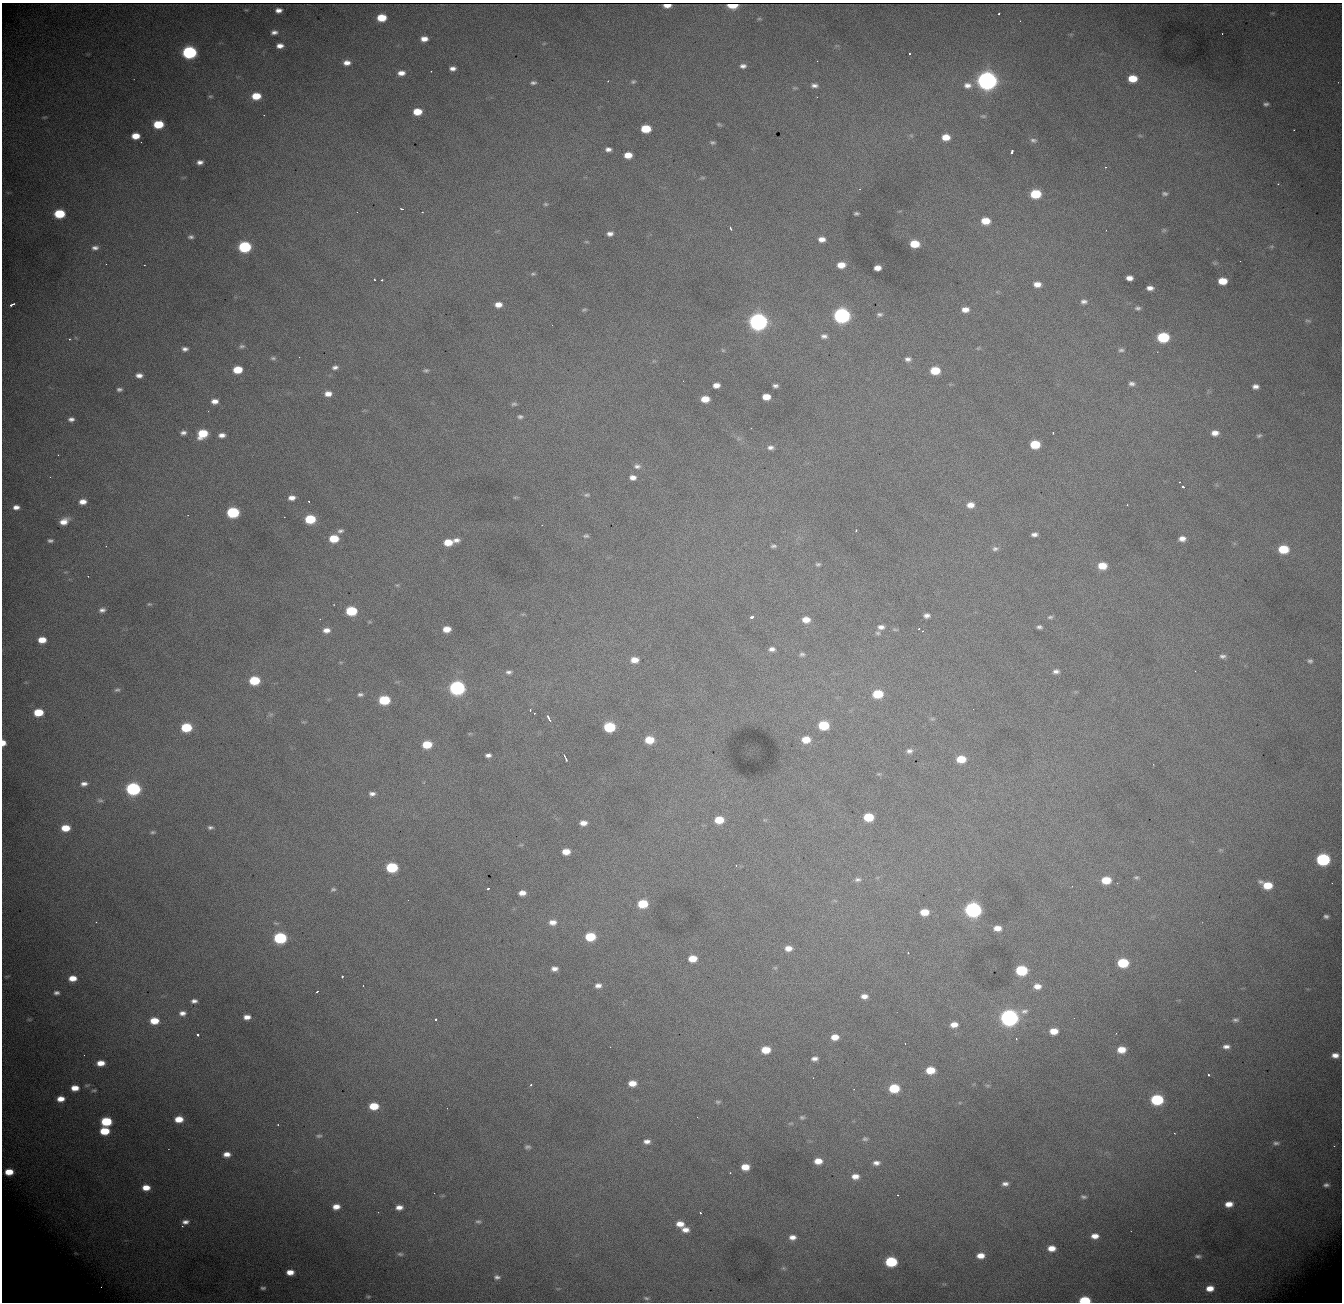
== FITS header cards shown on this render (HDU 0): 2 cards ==
NAXIS1  = 1340
NAXIS2  = 1300

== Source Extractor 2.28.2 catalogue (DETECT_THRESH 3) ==
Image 1340 x 1300 px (HDU 0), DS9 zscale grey, 1 PNG px = 1 image px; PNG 1344 x 1304 px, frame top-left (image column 1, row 1300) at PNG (2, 3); no overlay
Background 1630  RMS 20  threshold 60.1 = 3 sigma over >= 5 px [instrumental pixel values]
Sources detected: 331; all 331 listed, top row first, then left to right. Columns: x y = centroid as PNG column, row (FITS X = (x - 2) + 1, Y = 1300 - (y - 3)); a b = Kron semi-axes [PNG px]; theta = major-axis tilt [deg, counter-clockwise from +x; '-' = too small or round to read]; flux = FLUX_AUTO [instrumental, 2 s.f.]
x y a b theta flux
732 5 7 4 -1 4.0e+04
667 6 7 3 2 3.9e+03
278 10 6 4 3 7.1e+03
999 14 3 2 - 1.6e+03
382 18 7 5 2 3.5e+04
759 19 7 4 -7 1.7e+03
274 32 6 4 9 5.1e+03
424 39 6 5 - 1.0e+04
544 43 6 4 19 1.5e+03
280 46 6 4 3 8.5e+03
189 52 8 6 1 2.7e+05
909 54 3 3 - 3.6e+03
347 63 7 5 3 8.9e+03
743 66 8 6 4 5.4e+03
452 68 6 4 1 6.2e+03
431 71 2 2 - 3.7e+03
401 73 8 6 4 9.8e+03
1132 78 7 6 - 2.7e+04
608 81 3 2 - 1.1e+03
987 81 9 7 0 1.1e+06
633 82 6 5 - 2.6e+03
533 83 8 5 6 3.5e+03
814 85 8 5 -4 5.1e+03
967 85 11 8 -1 9.9e+03
794 88 6 4 9 1.9e+03
210 96 6 4 1 2.1e+03
256 96 7 6 - 3.1e+04
817 97 2 2 - 6.6e+02
1266 104 7 5 8 3.4e+03
417 112 7 5 1 2.6e+04
983 116 8 5 -9 2.6e+03
44 117 6 3 0 1.6e+03
158 124 7 6 - 5.0e+04
719 124 7 4 -20 2.0e+03
646 129 7 6 - 4.2e+04
911 135 6 4 -19 1.6e+03
135 136 7 5 1 1.9e+04
1140 136 6 4 -19 1.7e+03
946 137 7 5 1 1.8e+04
1033 140 9 6 -9 4.2e+03
141 142 2 2 - 6.8e+02
713 142 7 4 -10 2.6e+03
608 149 6 4 -2 5.6e+03
1012 151 4 3 - 7.2e+03
628 155 7 5 1 1.7e+04
200 162 6 4 7 5.8e+03
1106 167 4 3 - 1.0e+03
702 178 8 4 -8 1.9e+03
1278 184 3 2 - 8.5e+02
1035 194 8 6 2 6.0e+04
1165 194 8 6 -2 3.6e+03
545 204 6 4 -14 2.1e+03
402 209 3 2 - 1.3e+03
357 212 2 2 - 3.2e+03
422 212 2 2 - 9.6e+02
856 213 5 3 - 2.6e+03
59 214 8 6 1 6.4e+04
985 221 8 7 - 2.4e+04
730 228 3 3 - 3.6e+03
1164 230 7 5 27 2.6e+03
610 234 7 6 - 6.0e+03
191 237 7 4 -6 3.3e+03
822 239 7 5 -2 9.4e+03
586 242 7 3 -8 1.5e+03
915 244 7 6 - 3.3e+04
1272 246 7 4 0 1.9e+03
245 247 8 6 3 1.4e+05
95 248 8 6 9 5.7e+03
1240 261 2 2 - 7.0e+02
106 264 2 2 - 2.0e+03
841 265 7 5 4 1.6e+04
877 268 6 5 - 1.0e+04
533 274 7 4 8 2.3e+03
1129 278 6 5 - 8.4e+03
374 279 3 3 - 2.4e+03
382 280 3 2 - 1.8e+03
1222 281 7 6 - 2.7e+04
1037 284 7 5 -3 1.1e+04
1150 288 6 4 -1 7.0e+03
1084 301 8 6 3 4.5e+03
12 304 5 3 - 6.5e+03
498 305 8 6 2 1.1e+04
1138 308 7 4 5 3.2e+03
965 309 9 6 -2 1.1e+04
584 310 6 4 21 2.2e+03
880 314 8 5 6 3.3e+03
842 316 8 7 - 4.5e+05
1308 321 9 3 -5 2.5e+03
758 322 9 7 0 7.8e+05
824 336 9 6 -1 4.9e+03
1163 337 8 6 1 9.7e+04
69 339 3 2 - 1.8e+03
242 346 8 6 -2 3.5e+03
978 348 6 4 44 1.5e+03
185 349 7 5 1 5.0e+03
723 350 5 4 - 1.5e+03
1121 350 7 5 1 3.0e+03
299 357 2 2 - 5.6e+02
273 358 8 5 -1 2.8e+03
908 359 7 5 0 4.9e+03
335 367 7 5 7 4.5e+03
238 370 7 5 4 3.3e+04
426 370 6 5 - 2.6e+03
935 371 7 6 - 3.7e+04
139 375 6 5 - 7.2e+03
1132 384 8 5 -2 4.2e+03
716 385 6 5 - 9.1e+03
775 386 5 4 - 3.7e+03
1255 386 6 5 - 6.1e+03
119 389 6 4 0 3.5e+03
328 394 8 6 3 1.0e+04
766 397 7 5 -2 1.7e+04
705 399 7 5 0 2.0e+04
215 401 7 5 -1 8.9e+03
514 404 8 5 1 3.0e+03
520 417 7 5 -9 3.2e+03
71 419 7 5 8 5.3e+03
183 433 6 5 - 4.8e+03
1053 433 2 2 - 9.6e+02
1215 433 7 5 3 1.0e+04
203 434 8 7 - 4.4e+04
222 435 7 5 6 7.2e+03
1259 436 6 4 16 2.5e+03
1035 444 7 6 - 4.4e+04
770 447 8 6 -1 5.2e+03
58 455 2 2 - 1.1e+03
637 466 10 7 -3 5.5e+03
633 477 8 6 -9 7.9e+03
1180 482 2 2 - 1.3e+03
1182 487 3 3 - 3.5e+03
587 495 8 4 5 2.7e+03
515 497 6 4 18 1.5e+03
292 498 7 5 6 8.8e+03
309 501 3 2 - 1.4e+03
83 502 7 5 2 1.0e+04
970 505 8 6 7 1.1e+04
1127 505 3 3 - 1.2e+03
16 507 7 5 3 7.4e+03
233 512 8 6 3 1.2e+05
310 519 7 6 - 6.0e+04
64 521 9 6 28 1.4e+04
856 530 3 3 - 2.6e+03
340 531 8 5 9 3.7e+03
1034 534 6 4 5 5.1e+03
586 536 7 5 3 2.7e+03
1182 538 7 5 4 8.3e+03
334 539 7 6 - 3.4e+04
456 540 8 6 -4 6.6e+03
50 541 5 3 - 3.2e+03
448 542 8 6 4 2.3e+04
773 546 6 4 8 2.8e+03
995 549 9 6 13 4.6e+03
1283 549 8 6 0 4.6e+04
818 564 6 4 7 2.6e+03
1102 566 8 6 -2 2.4e+04
397 585 6 3 -17 1.6e+03
149 604 5 4 - 1.7e+03
102 610 8 6 3 4.8e+03
351 611 8 6 -1 6.9e+04
523 614 6 4 18 1.6e+03
927 615 6 5 - 5.4e+03
752 617 4 3 - 8.3e+03
1050 617 7 4 8 2.4e+03
806 620 8 6 -3 1.5e+04
881 627 8 5 -1 5.7e+03
1039 627 5 4 - 3.3e+03
447 629 7 5 3 1.6e+04
918 629 4 3 - 1.8e+03
326 630 8 6 5 9.0e+03
878 633 7 5 -15 2.6e+03
42 640 7 6 - 1.9e+04
772 649 9 6 4 6.0e+03
802 654 7 6 - 3.4e+03
1222 656 8 5 3 4.0e+03
634 660 8 6 3 1.3e+04
1310 661 6 5 - 2.9e+03
1056 671 7 5 3 5.0e+03
1195 671 2 2 - 5.3e+02
508 672 7 5 -8 4.2e+03
254 680 8 6 3 5.9e+04
457 688 8 7 - 3.6e+05
117 690 7 5 7 3.0e+03
360 694 7 4 1 3.4e+03
878 694 8 6 5 4.5e+04
384 700 8 6 1 7.4e+04
530 710 3 3 - 1.5e+03
38 712 7 5 3 3.8e+04
271 714 7 4 19 2.6e+03
549 718 7 3 -61 5.8e+03
932 719 6 5 - 2.1e+03
303 722 8 3 -5 1.5e+03
824 725 8 6 0 6.1e+04
186 727 8 6 4 6.7e+04
609 727 8 6 1 8.4e+04
649 740 8 6 2 3.0e+04
806 740 8 6 1 2.1e+04
3 743 5 4 - 1.1e+04
427 744 7 6 - 3.6e+04
909 751 8 7 - 5.3e+03
488 755 6 4 6 4.9e+03
565 758 7 3 -66 4.2e+03
961 759 8 6 0 2.9e+04
879 774 6 4 -1 1.8e+03
84 784 7 5 4 5.8e+03
133 789 8 6 1 2.7e+05
372 794 7 5 3 5.3e+03
100 800 8 4 -6 2.5e+03
868 817 7 6 - 4.5e+04
719 820 8 6 2 3.1e+04
583 823 7 5 0 9.2e+03
210 827 7 4 -1 3.4e+03
65 828 7 6 - 2.5e+04
153 832 7 4 2 2.3e+03
521 845 6 4 18 1.6e+03
566 852 7 5 2 1.7e+04
1323 859 8 7 - 1.9e+05
736 865 3 2 - 1.2e+03
392 867 8 6 0 9.3e+04
1136 877 6 5 - 2.5e+03
858 879 9 6 6 4.4e+03
1106 880 8 6 3 3.1e+04
1117 883 3 3 - 1.4e+03
1267 885 10 6 -18 3.2e+04
488 888 3 3 - 2.7e+03
333 889 7 5 16 2.7e+03
522 893 6 5 - 9.4e+03
643 904 8 6 5 4.7e+04
973 910 8 7 - 4.5e+05
924 912 7 5 1 2.3e+04
1326 916 5 4 - 3.6e+03
96 922 3 3 - 1.0e+03
553 922 9 6 1 1.0e+04
997 928 8 6 -2 1.2e+04
590 937 7 6 - 5.2e+04
280 938 8 6 1 1.5e+05
788 948 7 6 - 1.0e+04
908 953 3 2 - 8.7e+02
692 958 8 6 1 2.1e+04
1123 963 8 6 0 6.9e+04
775 968 5 5 - 1.7e+03
554 969 7 5 0 7.0e+03
1021 970 8 6 1 9.1e+04
7 976 8 3 13 1.7e+03
342 976 3 3 - 3.6e+03
73 978 7 5 3 1.6e+04
598 986 7 5 9 6.4e+03
1037 986 8 6 -1 1.1e+04
317 991 3 2 - 1.6e+03
56 993 6 4 -2 4.0e+03
864 996 7 5 -2 7.9e+03
194 1001 7 5 4 5.3e+03
1024 1011 10 6 14 5.4e+03
182 1013 8 6 -2 7.2e+03
247 1017 6 4 3 8.9e+03
1009 1018 9 7 1 6.5e+05
29 1019 6 4 -1 1.5e+03
436 1020 3 3 - 3.9e+03
1236 1020 8 5 -5 3.6e+03
154 1021 8 6 0 2.6e+04
954 1025 7 5 7 1.2e+04
1054 1031 7 5 1 1.7e+04
198 1035 3 3 - 4.5e+03
835 1037 7 6 - 1.5e+04
1016 1039 3 3 - 9.6e+02
610 1047 2 2 - 5.9e+02
1226 1047 8 5 4 6.2e+03
766 1050 7 6 - 2.5e+04
1121 1050 8 6 3 2.0e+04
1335 1055 7 5 0 9.3e+03
814 1059 7 5 8 5.7e+03
101 1063 8 5 4 1.5e+04
930 1070 7 6 - 2.8e+04
1208 1074 3 3 - 2.5e+03
632 1083 7 6 - 1.6e+04
531 1085 3 2 - 3.1e+03
987 1085 6 4 -18 1.7e+03
75 1088 8 6 0 1.5e+04
894 1088 8 6 1 5.4e+04
854 1089 3 2 - 1.1e+03
94 1090 7 4 9 2.4e+03
61 1099 7 5 7 1.4e+04
1157 1100 8 6 0 1.2e+05
718 1102 7 4 0 2.2e+03
374 1106 8 6 1 3.4e+04
802 1117 7 6 - 2.9e+03
179 1119 8 6 2 2.2e+04
106 1121 8 6 2 6.4e+04
104 1131 7 6 - 3.7e+04
319 1136 8 5 8 2.8e+03
865 1139 9 6 -6 3.7e+03
647 1141 7 5 1 6.8e+03
1276 1143 9 5 0 4.1e+03
1334 1146 2 2 - 8.0e+02
527 1147 7 4 -3 3.0e+03
227 1154 7 5 0 1.0e+04
818 1161 8 6 0 1.5e+04
876 1163 9 6 3 6.7e+03
745 1167 7 5 1 1.9e+04
9 1172 7 5 2 2.3e+04
855 1176 9 6 1 1.1e+04
1005 1184 7 4 2 5.3e+03
1326 1185 5 4 - 3.4e+03
146 1188 8 6 -2 1.6e+04
434 1193 2 2 - 5.0e+02
898 1195 2 2 - 7.8e+02
1084 1197 7 4 -11 3.1e+03
1229 1204 8 6 8 1.4e+04
336 1207 7 5 9 1.1e+04
399 1207 6 4 5 8.4e+03
700 1213 3 2 - 2.2e+03
478 1221 7 5 -7 2.8e+03
185 1222 8 5 4 6.4e+03
680 1224 8 6 -8 1.3e+04
685 1230 8 6 -5 9.7e+03
1095 1236 7 5 3 1.1e+04
792 1237 8 6 3 8.6e+03
1051 1248 7 5 0 1.4e+04
76 1253 7 4 -20 2.1e+03
400 1254 8 4 -7 2.8e+03
980 1256 8 6 3 1.4e+04
1198 1256 8 5 -4 3.6e+03
891 1262 8 6 2 9.4e+04
784 1268 7 5 -21 2.7e+03
290 1272 7 5 -2 1.4e+04
497 1277 8 6 -6 4.2e+03
263 1288 5 4 - 2.8e+03
1210 1288 7 6 - 1.5e+04
368 1297 7 5 -13 2.4e+03
646 1298 8 5 -16 3.1e+03
3 1300 9 6 49 4.7e+03
1085 1300 8 5 1 6.2e+04
At the frame edge (FLAGS 8, measured only in part): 4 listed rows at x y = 732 5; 3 743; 3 1300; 1085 1300